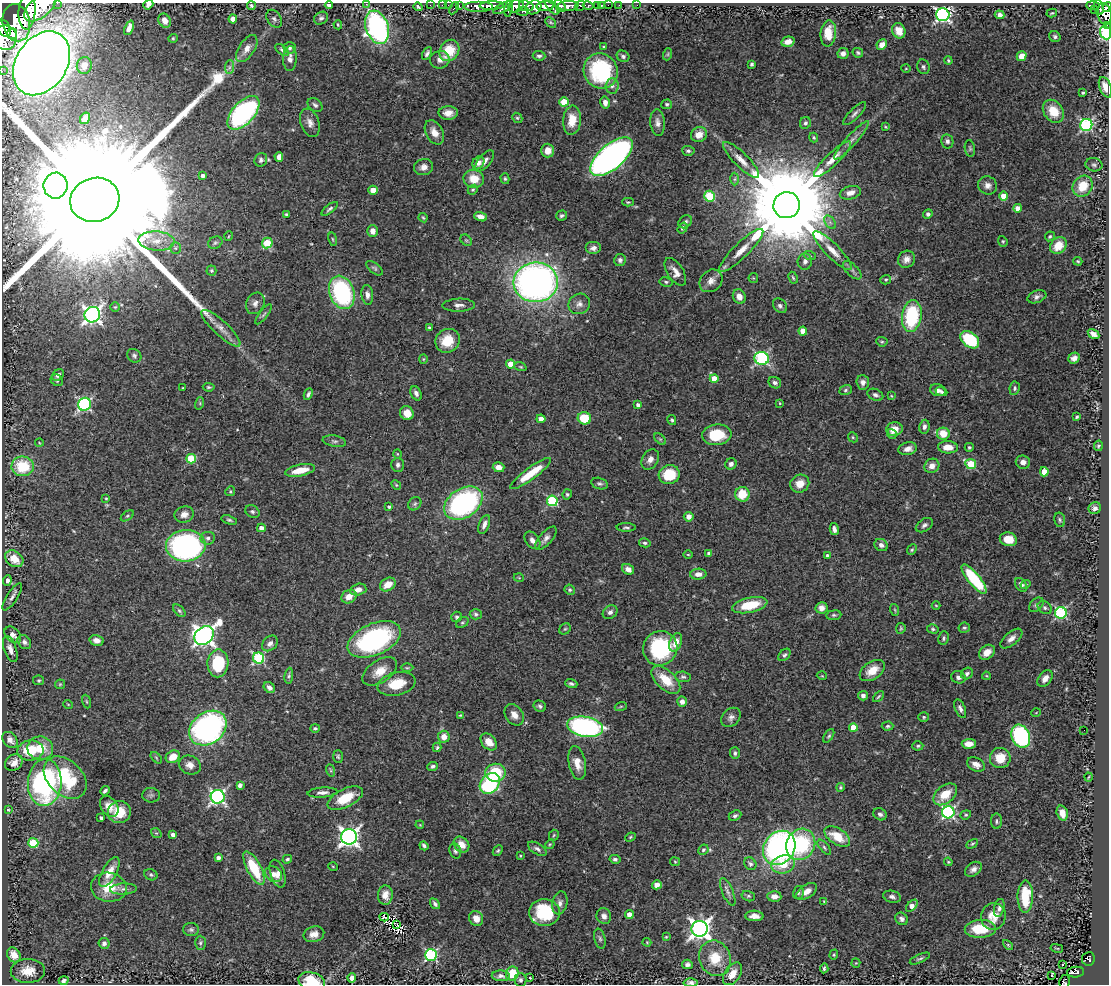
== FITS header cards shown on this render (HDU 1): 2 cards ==
NAXIS1  =                 1107
NAXIS2  =                  982

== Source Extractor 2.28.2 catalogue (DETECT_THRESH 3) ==
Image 1107 x 982 px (HDU 1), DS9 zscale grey, 1 PNG px = 1 image px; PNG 1111 x 986 px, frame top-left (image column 1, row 982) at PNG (2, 3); each listed source drawn as its Kron ellipse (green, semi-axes under 4 px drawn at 4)
Background 1.39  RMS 0.027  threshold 0.0818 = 3 sigma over >= 5 px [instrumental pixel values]
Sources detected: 509; of the 509, the 500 brightest by FLUX_AUTO listed and drawn (9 fainter detections omitted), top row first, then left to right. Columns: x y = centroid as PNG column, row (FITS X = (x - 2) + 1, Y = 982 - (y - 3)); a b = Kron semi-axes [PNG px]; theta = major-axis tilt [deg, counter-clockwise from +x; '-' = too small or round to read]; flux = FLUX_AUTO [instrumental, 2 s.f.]
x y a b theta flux
57 3 2 2 - 72
366 4 3 2 - 100
148 5 5 4 - 4.6
329 5 4 4 - 8.3
430 5 2 2 - 23
442 5 2 2 - 21
448 5 2 2 - 26
459 5 3 2 - 50
598 5 3 3 - 95
601 5 3 2 - 43
608 5 2 2 - 20
619 5 2 2 - 18
637 5 2 2 - 17
1093 5 7 3 -1 380
251 6 4 4 - 3.5
478 6 14 5 0 2900
492 6 12 4 2 2300
516 6 8 6 24 1300
526 6 7 5 -19 1100
545 6 8 5 2 2800
551 6 10 3 -53 1400
560 6 7 4 -50 1200
568 6 10 5 3 2200
580 6 5 4 - 450
588 6 5 3 - 310
40 7 19 10 38 9100
418 7 4 3 - 3
534 7 8 6 34 1800
1099 7 8 3 -73 450
1107 7 5 3 - 490
454 8 6 3 63 160
503 8 10 4 29 850
509 8 8 3 79 870
1094 10 2 2 - 16
27 11 18 8 86 7900
523 11 6 3 2 340
1052 13 5 3 - 2.1
1104 14 10 7 -76 1500
943 15 7 6 - 510
1000 15 5 4 - 6.6
321 18 7 6 - 4.7
233 19 4 4 - 19
274 19 10 6 -56 5.4
165 21 7 5 -60 14
551 22 6 4 -44 2.1
16 23 19 13 -78 10000
338 25 4 3 - 2.3
1107 25 3 2 - 34
377 27 17 11 -70 410
4 28 9 6 -58 1600
129 28 8 4 68 10
899 31 8 6 -66 16
828 33 13 7 84 27
1106 33 7 5 -68 290
12 34 5 5 - 1600
1055 37 6 5 - 4.1
5 38 12 12 - 5000
173 38 4 4 - 2.1
788 42 7 5 14 13
882 45 5 5 - 14
604 47 3 3 - 2.7
290 48 6 5 - 3.8
247 49 15 7 57 15
282 50 8 4 -38 3.4
449 50 11 9 55 53
843 53 5 5 - 8.4
858 53 5 4 - 3.1
427 54 7 3 62 4.9
668 54 6 4 72 2.2
539 56 6 4 -4 4.3
623 56 6 5 - 4.3
1022 56 5 4 - 18
290 59 12 6 88 10
440 60 10 8 16 12
948 60 4 3 - 2.2
42 63 34 25 56 3200
752 64 3 3 - 3.1
84 65 8 7 - 17
229 67 7 4 88 4.4
923 67 7 6 - 4.7
906 68 5 3 - 1.8
2 71 2 2 - 16
601 71 18 17 - 190
612 86 7 6 - 6.8
1105 87 11 6 -69 21
1083 92 3 3 - 2.8
564 102 5 4 - 46
605 103 6 5 - 8.7
667 104 5 5 - 3.4
315 105 8 6 -39 5.1
1053 111 12 9 -53 39
243 113 20 11 47 310
448 113 9 7 0 14
855 114 15 5 45 7.1
85 118 6 4 58 7.7
517 118 5 4 - 2.6
572 120 14 9 85 34
310 123 14 9 -70 12
658 123 13 7 -84 10
805 123 6 5 - 4.2
1086 125 6 6 - 280
885 127 4 3 - 1.9
434 132 13 8 -61 18
699 134 8 7 - 19
814 137 5 4 - 2.4
852 140 25 5 48 14
947 141 7 6 - 5.3
970 148 8 5 -83 3.1
548 151 7 6 - 19
688 151 6 5 - 4.1
279 157 5 4 - 10
611 157 26 12 41 830
833 159 25 6 44 22
261 160 7 6 - 4.7
741 160 24 7 -45 21
485 161 13 6 51 11
478 163 7 5 57 9.8
1094 165 8 6 -11 5.3
423 167 10 8 15 11
202 176 4 4 - 5.8
474 179 10 9 - 29
505 179 5 4 - 2.7
735 179 6 4 88 3
988 185 9 9 - 10
55 186 13 12 - 2400
1083 186 11 9 52 40
373 190 4 4 - 22
473 190 5 4 - 2.5
850 193 11 6 15 13
710 196 5 5 - 100
1004 196 4 4 - 28
95 200 25 22 17 250000
628 202 6 4 0 2.6
787 205 13 13 - 55000
1018 208 4 4 - 17
330 209 9 4 38 4.2
928 214 5 4 - 4.6
286 215 3 3 - 4.4
562 216 5 5 - 4.1
481 217 6 4 -19 15
423 218 5 3 - 2.2
685 222 7 5 39 4.7
830 222 7 5 -56 5.6
683 228 6 4 57 4.1
373 231 6 5 - 11
229 236 5 3 - 1.5
1050 236 5 4 - 2.7
333 239 7 3 -81 2.4
466 240 6 5 - 3
156 241 18 9 -4 26
1003 241 5 4 - 2.6
215 243 7 6 - 3.6
267 243 5 5 - 76
1058 246 9 7 48 33
175 248 6 5 - 3.2
593 248 8 6 0 8.1
741 250 30 7 44 30
833 251 26 7 -45 22
810 256 6 4 -20 2.8
906 259 9 8 - 11
620 260 6 6 - 5.5
805 261 8 7 - 7.2
1078 261 4 3 - 2.2
374 268 10 5 -38 4.1
852 270 12 5 -44 6.4
211 271 5 5 - 3.2
675 272 16 8 -57 14
753 278 5 4 - 2
793 278 6 4 -63 2.6
886 280 5 4 - 2.7
711 281 12 10 43 14
536 282 22 20 5 900
666 282 6 4 -11 3.3
342 292 17 12 -70 220
367 295 10 5 -83 8.4
739 297 7 6 - 16
1037 297 10 6 21 6.6
255 303 11 9 63 9.4
579 304 11 10 - 11
459 305 16 6 2 9.7
780 306 8 6 -48 5.5
115 307 5 5 - 2.4
264 314 12 4 52 4.4
92 315 8 7 - 740
912 316 16 9 82 150
221 328 26 7 -43 20
429 328 4 3 - 2.2
803 331 4 4 - 19
1093 334 6 4 -32 12
970 340 10 7 -38 110
448 341 12 11 - 42
882 342 5 4 - 2.6
134 356 7 6 - 4.6
762 358 7 6 - 280
1074 358 6 5 - 8.3
423 359 4 4 - 1.8
511 364 4 4 - 38
520 367 6 4 -19 2.4
58 375 6 5 - 7.8
714 378 4 4 - 29
57 380 6 5 - 3.7
863 382 7 6 - 8.9
775 383 6 5 - 6.1
209 387 6 4 -6 2.7
182 388 3 2 - 1.3
1015 388 7 5 82 3.9
846 390 6 4 19 3.5
938 390 8 6 -16 8.4
941 392 6 4 -21 4.5
416 393 7 5 -64 6.7
308 394 6 4 64 4
875 395 8 5 -24 5.4
891 396 4 4 - 1.6
200 403 6 4 73 2.2
780 403 3 3 - 1.6
84 404 7 6 - 300
638 405 4 4 - 6.9
407 413 7 6 - 19
1077 417 4 3 - 3
584 418 7 6 - 56
541 419 4 4 - 9
672 420 5 4 - 2.7
924 427 7 5 81 6.3
894 429 8 7 - 19
892 434 5 4 - 4.5
943 434 6 6 - 31
717 435 15 10 5 63
853 437 5 4 - 2.3
660 439 7 4 -44 2.8
334 441 12 5 -9 6
39 442 4 3 - 1.4
1098 446 5 4 - 3
948 447 10 6 -3 20
969 447 4 4 - 2.4
908 449 9 6 11 11
397 454 4 4 - 2.2
191 459 5 4 - 83
650 459 11 8 59 10
1023 462 7 6 - 10
731 464 6 5 - 6.6
971 464 5 5 - 82
398 465 7 6 - 5.6
23 466 11 10 - 70
932 466 8 7 - 11
498 467 6 5 - 14
300 470 15 5 11 33
1044 472 4 4 - 27
531 473 25 6 36 47
669 475 10 9 - 61
600 483 8 5 -15 4.5
800 484 10 8 29 20
396 485 5 4 - 2.3
230 491 5 4 - 2.4
567 494 5 4 - 2.9
742 494 7 7 - 45
106 498 4 3 - 2.1
552 501 5 5 - 170
463 503 21 14 33 360
415 504 7 6 - 4.1
389 507 4 4 - 3.5
1095 508 6 6 - 7.9
252 511 7 5 -31 4.1
184 514 10 8 18 12
127 516 7 4 35 2.8
689 517 5 5 - 11
229 520 8 4 -16 3.6
1060 520 7 5 -79 3.7
484 524 10 5 71 8.7
924 525 9 6 33 6.1
626 527 9 4 -1 3.6
261 528 4 4 - 11
834 529 6 4 -76 6.3
208 538 7 6 - 6
546 538 14 6 49 9.2
1008 539 9 7 -12 29
532 540 10 6 -52 8.6
645 543 6 4 -14 3.4
881 545 7 5 -35 6.6
186 546 20 15 3 490
912 550 6 4 49 2.8
709 553 4 3 - 5.7
688 554 5 3 - 1.7
828 556 4 3 - 6.6
14 559 10 7 -38 34
628 569 6 5 - 11
698 574 8 5 2 12
519 578 5 3 - 1.6
974 579 18 6 -51 130
7 581 5 4 - 6.5
388 584 8 6 30 24
1025 584 5 4 - 2.5
1021 585 8 5 -55 6.6
358 589 8 6 14 12
570 590 5 5 - 3.2
12 597 15 5 57 8.7
349 597 8 6 28 17
750 605 18 7 13 54
936 605 4 3 - 1.5
1036 605 8 6 44 5.1
821 608 6 5 - 11
1045 608 8 6 -35 4.8
895 610 6 3 -71 2.2
179 611 7 4 -45 3.4
610 612 8 6 38 6.8
1061 613 6 5 - 250
476 614 6 5 - 4.2
834 615 7 5 8 3.8
457 617 5 5 - 3.6
462 622 6 5 - 3
901 628 5 4 - 2.6
964 628 6 5 - 3.1
565 629 6 5 - 3
933 629 6 4 -17 3.3
13 635 9 6 -45 11
204 635 10 8 38 1200
944 638 7 5 81 3.9
374 639 28 15 24 290
1011 639 13 6 40 11
97 640 7 5 -14 11
24 642 8 6 -48 7.2
676 642 10 6 69 17
270 643 9 6 43 7.6
660 648 17 17 - 160
10 649 13 6 -71 12
987 652 9 6 39 16
784 655 7 5 44 4.1
259 658 6 5 - 180
218 663 14 10 88 84
407 668 6 4 0 2.9
872 670 14 8 34 27
380 671 19 11 34 27
967 673 6 5 - 4.2
289 676 8 4 83 3.3
822 676 5 3 - 1.5
986 676 4 3 - 1.9
683 677 8 5 -5 3.9
958 677 7 6 - 6.6
1045 679 9 6 52 10
39 680 5 5 - 2.6
666 680 17 9 -43 42
571 683 6 4 -19 3.6
60 684 5 5 - 2.1
396 684 19 11 14 45
269 688 6 5 - 6.7
863 696 5 4 - 8.9
878 697 6 3 45 2.6
86 701 7 3 -71 2
682 702 5 5 - 8.2
68 704 5 3 - 1.5
540 706 6 5 - 4.6
621 706 6 4 19 2.2
960 709 10 5 -67 6.5
1036 713 5 3 - 1.3
460 715 3 2 - 1.9
514 715 11 8 -54 14
731 717 11 8 45 8.4
924 717 5 4 - 2.8
888 726 6 4 3 3.2
585 727 18 10 -9 360
208 728 20 15 36 480
315 728 5 3 - 3
853 728 4 4 - 31
1084 730 2 2 - 6.8
829 736 8 4 57 3.2
1021 736 12 9 -66 280
444 737 6 6 - 17
10 740 9 6 -47 11
489 742 9 6 -48 21
969 744 7 5 1 20
918 746 5 4 - 3.1
437 747 5 3 - 2.8
40 748 13 12 - 36
30 750 13 10 8 63
735 753 6 5 - 4.3
173 757 7 6 - 27
338 757 6 5 - 3.2
156 758 7 4 -45 2.6
1000 758 10 10 - 37
14 763 9 7 38 12
577 763 17 8 -79 21
976 764 9 6 -25 13
190 765 11 9 -21 13
433 766 5 4 - 3.9
330 770 6 4 -71 2.6
495 773 10 9 - 78
1088 777 4 3 - 1.7
65 778 25 17 -44 120
45 783 23 17 87 360
490 783 11 9 47 230
240 785 4 4 - 8.2
840 787 4 4 - 2.6
105 791 5 3 - 4.3
322 792 15 5 4 9.4
945 794 13 8 39 36
151 795 9 7 1 4.9
218 797 7 7 - 470
345 798 19 9 27 50
109 806 11 8 -55 19
8 810 3 2 - 1.7
119 812 11 11 - 38
948 812 6 6 - 350
1062 813 7 5 -72 17
880 814 7 6 - 6.3
966 815 5 4 - 2.7
735 816 6 5 - 4.2
101 818 3 3 - 4.3
996 821 7 5 90 3.9
420 825 4 3 - 1.5
156 833 6 4 -40 2.7
173 835 4 4 - 7.7
554 835 5 5 - 2.4
349 837 8 7 - 930
630 837 5 4 - 2.4
837 837 14 8 -33 42
33 843 5 5 - 93
550 844 5 4 - 2
801 844 16 14 63 140
972 844 6 4 29 2.5
461 845 9 7 -44 19
424 846 5 3 - 4
824 847 9 4 -50 4.1
779 848 18 15 53 550
537 849 10 5 -31 5.9
703 850 5 4 - 3
455 851 8 5 -70 4.5
498 851 6 4 48 3.1
520 856 3 2 - 1.8
218 858 4 4 - 7.6
287 859 5 4 - 3.4
615 859 5 4 - 4.1
675 862 5 4 - 2
948 862 4 3 - 1.7
750 864 7 5 -49 4.7
783 864 12 9 14 37
333 867 5 3 - 1.4
254 868 18 7 -62 80
973 869 9 6 36 8.6
109 872 17 7 61 27
274 874 9 7 -36 12
278 874 14 7 -73 13
151 875 7 5 -25 3.5
657 885 5 4 - 12
109 887 18 14 -9 48
123 889 13 5 3 7.5
807 891 11 6 36 14
728 892 15 5 -67 8.7
799 893 7 5 76 3.7
385 895 10 7 87 15
748 896 7 5 -14 3.4
774 896 7 5 -3 13
1025 896 16 7 89 73
892 897 9 6 -14 6.1
824 901 3 3 - 1.5
560 903 12 7 78 8.7
435 904 6 3 -53 4.7
912 906 7 4 46 15
999 908 9 5 77 7
544 913 15 13 -5 92
629 914 4 4 - 17
604 916 8 7 - 8.6
754 916 9 5 -2 13
993 916 13 12 - 27
384 917 4 3 - 2.5
476 919 8 7 - 19
901 919 7 6 - 5.5
396 925 3 2 - 1.8
700 929 8 8 - 1100
980 929 15 9 2 50
191 930 8 6 -1 4.4
314 934 10 7 14 14
666 937 4 3 - 1.9
600 939 10 5 -77 4.1
647 942 4 4 - 1.7
104 943 5 5 - 5.9
200 943 7 5 -90 3.8
1008 945 6 3 -45 2
1057 948 6 2 -12 1.8
14 955 8 6 -52 22
431 955 6 6 - 260
834 955 5 4 - 2.4
715 958 18 15 -67 47
920 959 11 3 24 3.8
1088 959 7 6 - 150
856 963 4 4 - 1.9
687 964 5 4 - 4.6
1063 964 3 2 - 4.2
824 968 5 3 - 3.2
28 971 17 12 2 28
1076 972 8 5 6 300
512 973 7 6 - 49
732 974 13 7 55 19
501 976 9 5 -2 8
1051 976 4 2 - 4.1
352 978 5 4 - 12
530 978 3 3 - 12
64 980 5 3 - 4.8
520 980 7 6 - 4.9
312 981 13 9 -16 60
691 982 7 4 -1 5.6
1065 982 6 5 - 130
At the frame edge (FLAGS 8, measured only in part): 15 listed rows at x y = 57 3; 366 4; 148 5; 329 5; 40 7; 1107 7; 1107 25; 4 28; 1106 33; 5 38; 2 71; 1105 87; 312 981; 691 982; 1065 982
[9 fainter detections neither listed nor drawn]